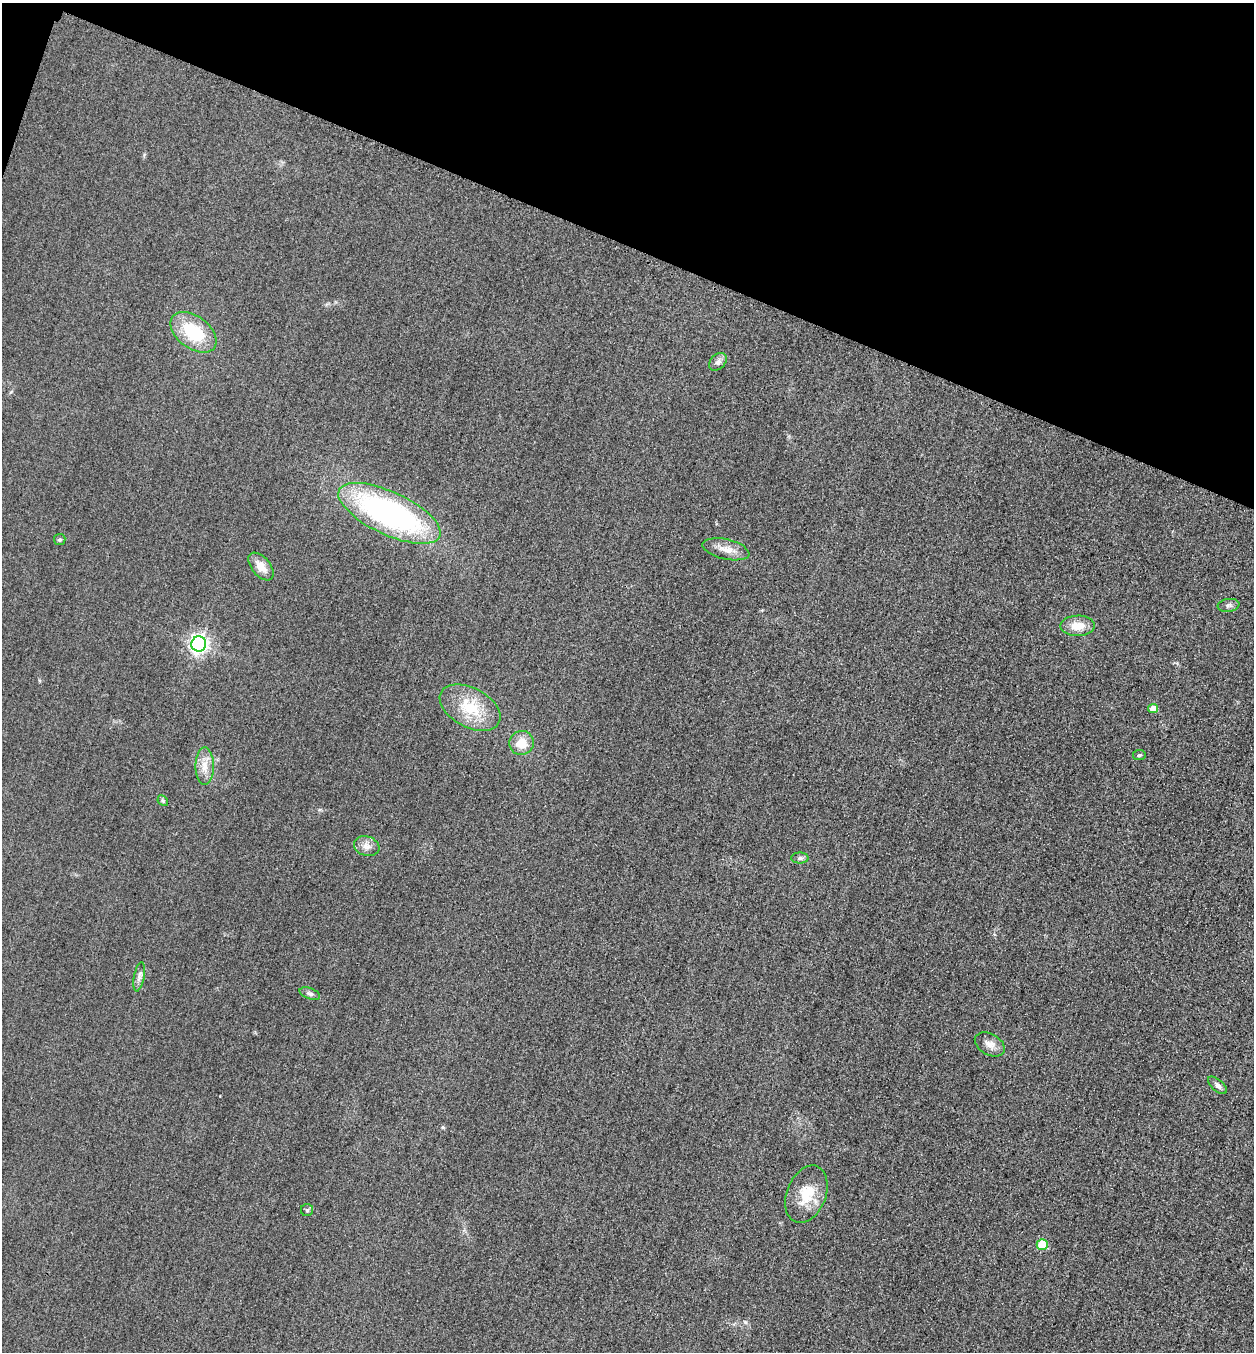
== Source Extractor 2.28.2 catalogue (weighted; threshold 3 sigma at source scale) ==
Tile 2 of 4 x 4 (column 2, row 1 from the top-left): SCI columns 1416-2667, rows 4076-5425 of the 5463 x 5449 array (HDU 1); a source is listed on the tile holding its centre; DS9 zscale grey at full resolution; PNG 1256 x 1354 px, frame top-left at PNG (2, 3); each listed source drawn as its Kron ellipse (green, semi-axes under 4 px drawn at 4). Shown black and unused: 18% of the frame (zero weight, under 3 of 4 exposures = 3% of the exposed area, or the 3 px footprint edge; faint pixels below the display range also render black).
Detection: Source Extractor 2.28.2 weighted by HDU 2 'WHT'; one run over the whole footprint, this tile lists its part. Background 0.0756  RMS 0.017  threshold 0.0756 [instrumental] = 3 sigma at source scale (4.5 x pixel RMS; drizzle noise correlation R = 1.50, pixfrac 1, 0.05/0.05 arcsec/px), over >= 5 px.
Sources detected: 24; all 24 listed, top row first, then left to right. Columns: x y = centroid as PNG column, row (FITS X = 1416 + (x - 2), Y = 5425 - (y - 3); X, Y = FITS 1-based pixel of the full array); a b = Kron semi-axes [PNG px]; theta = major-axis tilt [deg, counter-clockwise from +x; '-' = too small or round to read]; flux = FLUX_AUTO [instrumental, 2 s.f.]
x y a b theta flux
193 332 26 16 -37 84
718 362 10 7 47 7.1
389 513 55 21 -25 450
60 539 6 5 - 2.8
726 549 24 10 -13 19
261 566 16 9 -50 19
1229 605 11 6 8 5.3
1077 626 17 10 1 25
199 644 7 7 - 730
470 708 33 19 -28 66
1153 708 5 4 - 15
522 743 12 12 - 25
1139 755 6 5 - 2.9
205 766 19 9 90 19
163 801 6 4 -46 2.5
367 846 13 9 -20 12
800 858 8 5 0 4.9
139 977 15 5 79 6.8
310 994 11 5 -21 4.7
990 1044 16 10 -29 13
1217 1085 11 5 -41 6.1
806 1194 30 19 69 45
307 1210 6 6 - 2.7
1042 1244 5 5 - 51